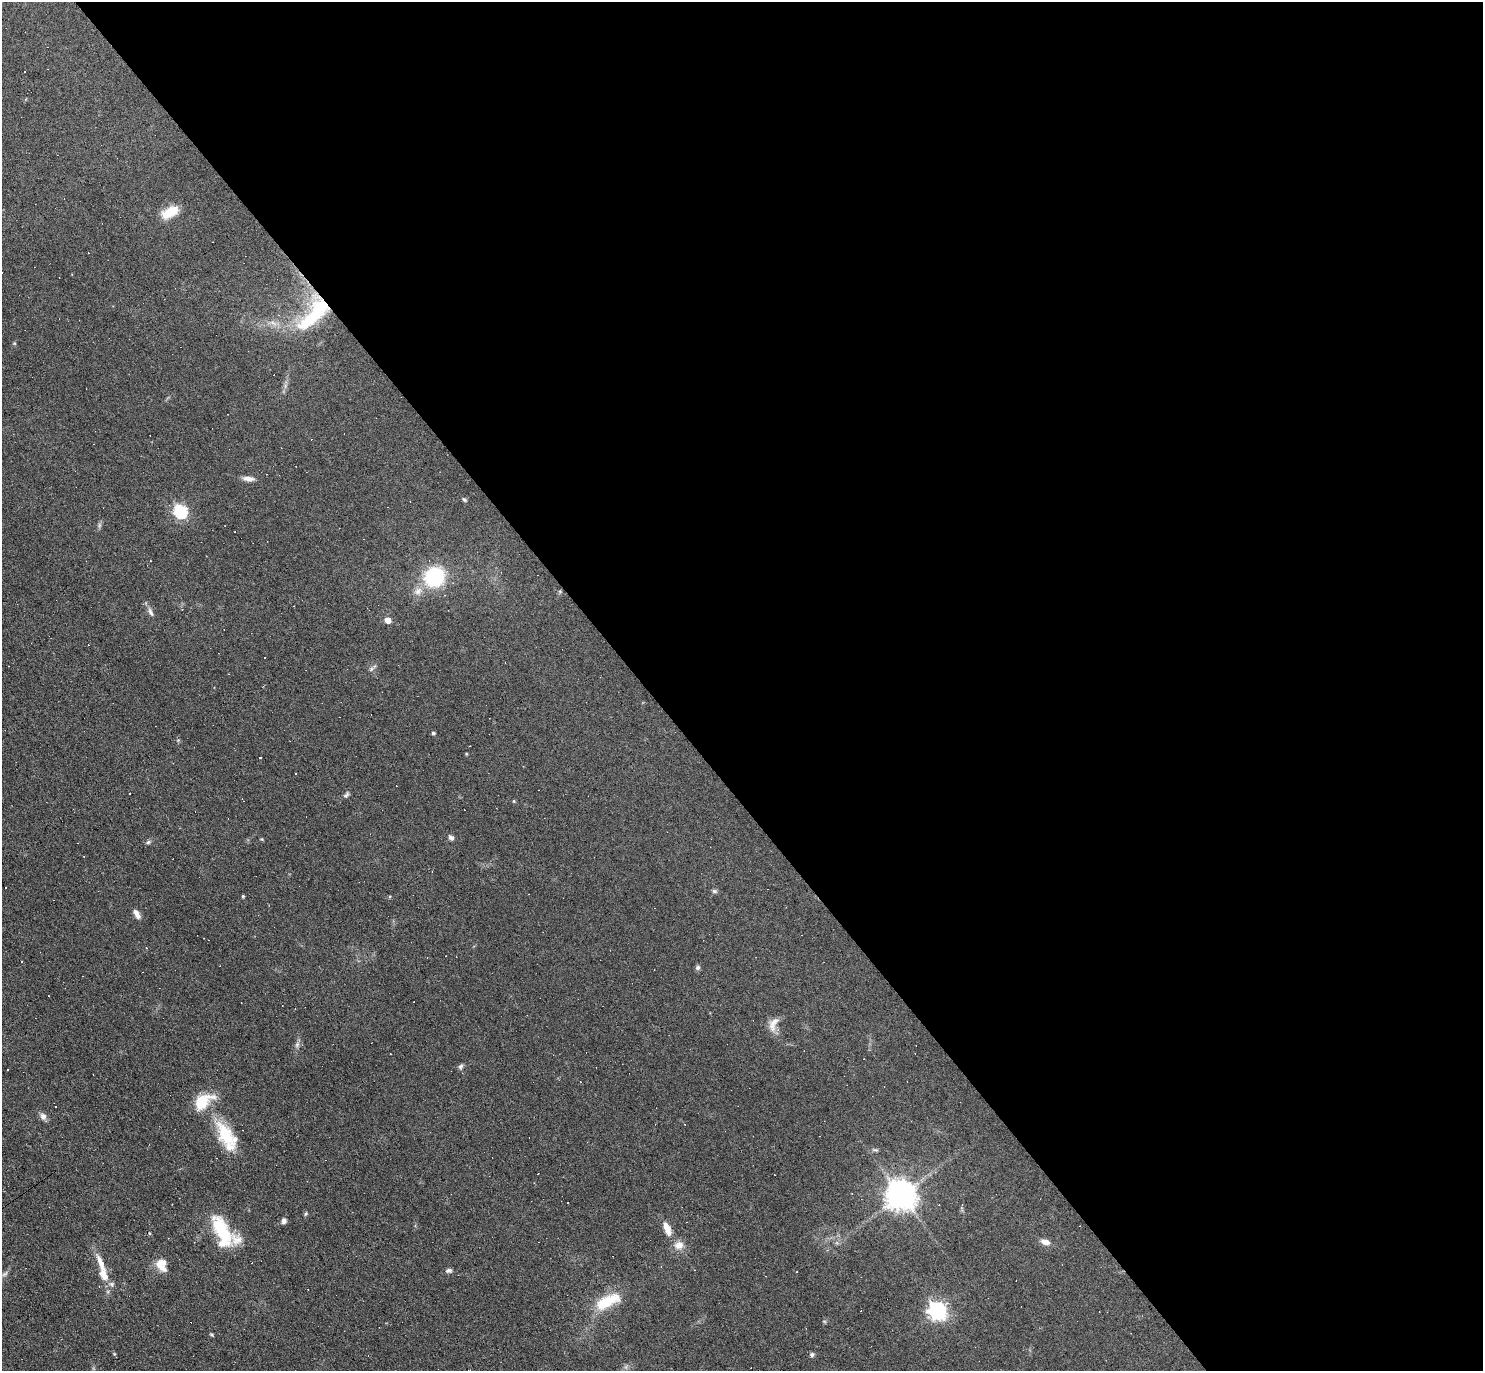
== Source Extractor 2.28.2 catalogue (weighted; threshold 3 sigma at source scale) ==
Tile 8 of 4 x 4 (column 4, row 2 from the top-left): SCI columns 4443-5923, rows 2888-4256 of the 5923 x 5919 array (HDU 1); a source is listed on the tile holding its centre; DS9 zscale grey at full resolution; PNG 1485 x 1373 px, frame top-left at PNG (2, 2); no overlay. Shown black and unused: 57% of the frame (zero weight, under 3 of 6 exposures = <1% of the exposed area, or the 3 px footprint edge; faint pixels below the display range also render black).
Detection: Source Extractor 2.28.2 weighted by HDU 2 'WHT'; one run over the whole footprint, this tile lists its part. Background 0.0809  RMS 0.0058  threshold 0.0238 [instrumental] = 3 sigma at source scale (4.09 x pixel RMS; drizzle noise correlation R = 1.36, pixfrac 0.8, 0.05/0.05 arcsec/px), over >= 5 px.
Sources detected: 92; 1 inside a brighter object's white glare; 38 cosmic-ray / hot-pixel residue — not listed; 5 inside a brighter listed object's ellipse — not listed separately; the other 48 listed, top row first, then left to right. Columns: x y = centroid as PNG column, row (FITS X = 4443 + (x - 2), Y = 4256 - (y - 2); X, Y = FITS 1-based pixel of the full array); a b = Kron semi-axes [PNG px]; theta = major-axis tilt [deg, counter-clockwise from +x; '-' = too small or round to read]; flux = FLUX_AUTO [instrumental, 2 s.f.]
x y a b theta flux
170 212 19 10 27 12
316 314 50 26 72 37
248 479 15 6 -7 3
464 500 6 4 -48 0.86
180 511 6 6 - 84
434 577 16 15 - 47
418 591 13 10 32 4.2
150 612 12 6 -66 2.2
388 620 5 5 - 5.5
371 669 7 5 47 1.2
433 733 4 3 - 0.94
130 794 3 2 - 0.59
346 795 9 5 43 1.2
514 801 5 4 - 0.52
451 838 7 5 -47 1.8
148 842 7 5 23 1
84 856 3 2 - 0.32
714 891 7 5 -16 1.1
243 896 4 3 - 0.7
137 914 12 6 -58 3.1
698 967 6 6 - 1.2
773 1024 22 10 66 4.9
297 1044 8 5 78 1.5
461 1066 7 6 - 1.3
8 1070 3 3 - 1.1
203 1102 24 14 38 16
55 1106 3 3 - 1.7
43 1116 9 8 - 2.2
226 1135 36 18 -53 22
875 1150 8 4 -18 0.94
901 1195 9 9 - 880
568 1203 3 2 - 0.65
306 1214 5 4 - 0.75
284 1221 6 5 - 1.9
667 1229 20 8 -68 5.7
222 1231 35 15 -67 30
1045 1242 13 7 -18 3.2
679 1245 13 11 14 4.7
161 1263 15 12 31 5.7
449 1270 8 5 16 1.5
694 1270 3 2 - 0.32
797 1272 2 2 - 0.41
5 1274 9 5 38 1.3
103 1274 17 11 -65 7.3
607 1302 34 14 27 19
937 1311 7 7 - 230
212 1334 4 4 - 0.71
812 1355 6 5 - 1.1
Overlapping masked pixels (flux is a lower limit): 1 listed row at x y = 316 314